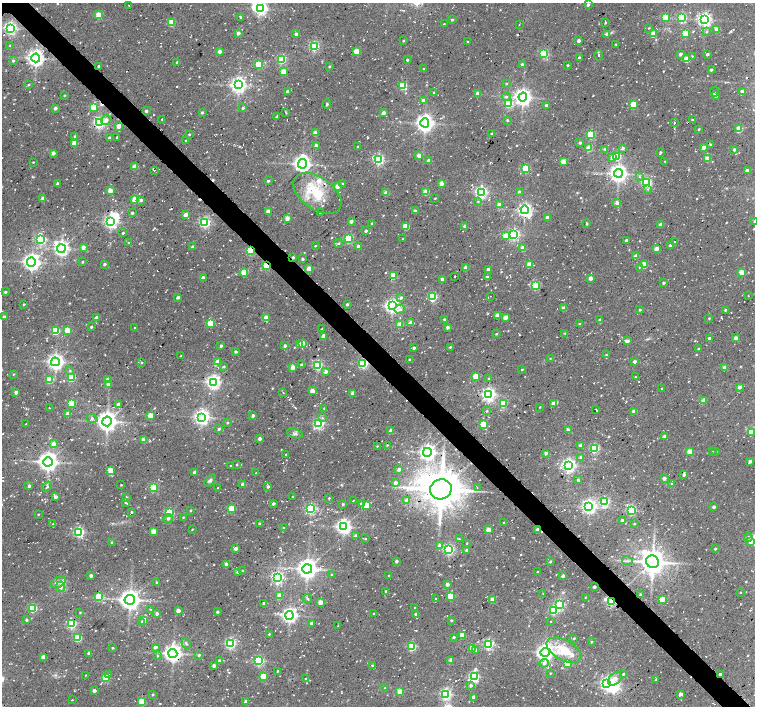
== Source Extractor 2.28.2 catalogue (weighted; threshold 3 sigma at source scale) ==
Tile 6 of 4 x 4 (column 2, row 2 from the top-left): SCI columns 1514-3019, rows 3050-4457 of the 6052 x 6034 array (HDU 1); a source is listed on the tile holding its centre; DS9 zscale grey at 2 x 2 block average (1 PNG px = mean of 2 x 2 image px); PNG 757 x 708 px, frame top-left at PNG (2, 3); each listed source drawn as its Kron ellipse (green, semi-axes under 4 px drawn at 4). Shown black and unused: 4% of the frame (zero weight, under 2 of 3 exposures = <1% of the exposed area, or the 3 px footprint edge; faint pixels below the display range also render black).
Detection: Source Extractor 2.28.2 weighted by HDU 2 'WHT'; one run over the whole footprint, this tile lists its part. Background 0.085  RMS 0.0093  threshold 0.0419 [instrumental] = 3 sigma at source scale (4.5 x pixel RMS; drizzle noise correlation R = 1.50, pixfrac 1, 0.0396/0.0396 arcsec/px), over >= 5 px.
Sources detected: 780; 4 inside a brighter object's white glare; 32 cosmic-ray / hot-pixel residue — neither listed nor drawn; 8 inside a brighter listed object's ellipse — not listed separately; of the other 736, all 500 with FLUX_AUTO >= 1.47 (the completeness limit of this list) listed and drawn (236 fainter detections not listed), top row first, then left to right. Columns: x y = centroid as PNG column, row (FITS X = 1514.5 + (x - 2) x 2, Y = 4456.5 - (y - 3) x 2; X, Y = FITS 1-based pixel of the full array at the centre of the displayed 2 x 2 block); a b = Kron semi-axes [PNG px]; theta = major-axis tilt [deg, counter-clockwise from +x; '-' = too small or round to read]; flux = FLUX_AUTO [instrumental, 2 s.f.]
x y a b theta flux
588 4 3 2 - 6.6
129 5 2 2 - 1.5
261 8 4 3 - 610
99 15 3 3 - 72
240 17 3 2 - 5.6
666 17 3 3 - 96
682 17 3 3 - 220
452 19 2 2 - 3.1
705 20 4 4 - 640
172 22 3 3 - 66
605 22 3 2 - 3
444 24 3 2 - 1.6
519 25 2 2 - 1.6
10 28 4 4 - 540
649 28 3 3 - 1.9
717 29 3 2 - 22
707 31 3 3 - 2.8
238 33 3 3 - 9.5
685 33 3 3 - 90
296 34 3 3 - 8.3
607 34 3 3 - 16
653 34 3 3 - 44
403 41 2 2 - 2.5
579 41 2 2 - 9.8
468 42 3 2 - 2
616 44 3 3 - 2.1
10 46 3 3 - 2
314 46 3 3 - 250
219 51 2 2 - 18
357 52 3 3 - 63
544 54 3 3 - 180
681 54 3 3 - 8.6
707 54 3 2 - 4.2
599 55 5 3 - 3
692 56 3 2 - 1.5
36 58 4 4 - 1100
579 58 2 2 - 6
281 59 3 3 - 200
687 59 3 3 - 49
407 60 3 2 - 3.6
13 61 3 2 - 4
177 62 2 2 - 5.6
259 64 3 3 - 98
522 64 3 2 - 4.8
568 65 2 2 - 3.2
99 66 2 2 - 4.1
329 66 3 2 - 2.8
423 69 3 2 - 1.8
711 70 2 2 - 4.8
283 72 3 3 - 45
506 84 3 2 - 1.7
28 85 3 2 - 1.9
238 85 4 4 - 940
403 85 3 3 - 110
288 91 3 2 - 9.4
742 91 3 2 - 12
434 92 2 2 - 1.9
714 92 5 2 - 3.2
478 94 3 2 - 19
64 95 3 2 - 1.6
716 95 2 2 - 15
506 97 4 3 - 4.3
523 97 4 4 - 1000
423 100 3 3 - 7.7
508 103 3 3 - 190
327 104 5 3 - 3.3
546 105 3 3 - 4.9
633 105 3 3 - 75
94 107 3 3 - 79
55 108 3 3 - 5.6
243 108 2 2 - 5.8
146 111 2 2 - 4.9
202 112 3 2 - 4.2
286 112 3 2 - 2.3
383 113 3 3 - 8.9
276 117 3 2 - 2.9
162 119 2 2 - 2.5
106 120 5 4 - 10
507 120 2 2 - 2.8
693 120 3 2 - 3.6
99 123 4 3 - 440
425 123 4 4 - 1200
674 123 2 2 - 3.1
119 126 3 3 - 18
699 129 2 2 - 2.7
739 129 3 3 - 56
315 133 3 2 - 20
492 133 3 2 - 3.4
189 134 2 2 - 2.6
591 134 3 3 - 150
75 136 3 2 - 3.3
117 137 2 2 - 1.8
109 138 3 2 - 3.1
186 141 2 2 - 3
74 143 3 3 - 39
580 143 2 2 - 5.6
710 144 2 2 - 3
316 146 3 2 - 14
358 146 2 2 - 1.8
703 147 3 2 - 17
589 148 3 3 - 47
623 148 3 3 - 5.8
605 149 3 3 - 4.6
734 149 2 2 - 5.3
660 152 3 3 - 3.7
53 153 2 2 - 12
419 155 2 2 - 21
617 157 3 3 - 120
612 158 3 3 - 12
707 159 3 3 - 33
379 160 3 3 - 330
429 160 3 2 - 11
665 161 3 2 - 1.6
33 162 3 2 - 1.6
563 162 3 3 - 39
302 164 5 4 - 1100
135 167 3 3 - 33
526 168 3 3 - 150
154 170 2 2 - 2.6
747 170 3 2 - 13
618 173 4 4 - 1200
639 177 3 3 - 2.2
268 181 2 2 - 5
646 183 4 3 - 130
57 184 2 2 - 8.1
342 184 2 2 - 2.9
441 184 3 3 - 19
337 186 3 2 - 24
648 189 3 3 - 2.4
110 191 3 3 - 26
426 192 3 3 - 37
481 192 4 3 - 470
519 192 2 2 - 3.6
317 193 27 16 -36 80
386 193 2 2 - 22
435 198 2 2 - 1.7
43 199 3 2 - 20
135 200 3 3 - 61
141 200 3 3 - 4.8
478 201 3 3 - 2
617 203 3 3 - 11
499 205 3 3 - 15
525 210 4 4 - 660
268 211 3 3 - 15
415 211 2 2 - 13
320 212 3 2 - 1.6
132 213 3 3 - 4
185 215 3 3 - 17
547 217 2 2 - 6.8
287 218 3 3 - 20
351 221 2 2 - 11
754 221 2 2 - 2.1
111 222 4 4 - 610
205 223 3 3 - 350
372 224 2 2 - 4.1
587 224 2 2 - 3
661 225 3 2 - 11
406 226 3 3 - 67
465 226 2 2 - 16
366 231 3 3 - 5.1
123 233 3 2 - 3.3
514 235 3 3 - 380
505 236 3 3 - 37
348 238 3 3 - 200
402 239 3 2 - 1.6
41 240 3 3 - 260
626 240 2 2 - 6.7
675 242 2 2 - 2.4
129 243 3 2 - 1.9
338 243 4 3 - 2.8
671 245 2 2 - 9.3
315 246 2 2 - 2.2
359 246 2 2 - 23
83 247 3 3 - 13
192 247 2 2 - 7.5
523 248 3 3 - 21
61 249 4 4 - 750
656 249 3 2 - 28
250 251 3 3 - 160
636 256 3 3 - 16
293 257 2 2 - 5.5
302 259 2 2 - 5
31 262 4 4 - 1000
82 262 2 2 - 2.3
104 264 2 2 - 4.7
529 264 3 3 - 46
267 265 3 2 - 150
644 265 3 3 - 53
639 267 3 3 - 2
466 268 3 3 - 13
309 269 3 3 - 26
488 269 3 2 - 11
244 272 4 3 - 50
741 272 3 3 - 34
393 275 3 3 - 76
455 276 2 2 - 1.5
487 277 3 2 - 5
203 278 3 3 - 12
590 278 3 2 - 16
442 279 3 3 - 12
663 283 2 2 - 4
535 285 3 3 - 200
5 292 2 2 - 3.3
490 296 2 2 - 1.8
748 296 2 2 - 1.5
178 297 3 2 - 6
433 297 3 3 - 190
401 298 3 3 - 5.5
24 304 2 2 - 2.2
347 304 2 2 - 5.3
392 306 4 4 - 710
564 308 2 2 - 15
400 309 5 4 - 5.9
640 310 3 2 - 2.9
725 310 2 2 - 3.6
497 315 3 2 - 20
4 317 3 2 - 6.1
505 317 3 3 - 19
97 318 3 3 - 10
266 318 3 3 - 38
709 318 3 2 - 1.7
444 319 3 2 - 3.3
600 319 3 2 - 3.4
211 323 3 3 - 91
410 323 3 2 - 14
580 324 3 2 - 3.1
399 325 3 3 - 22
91 327 2 2 - 3.6
448 327 3 3 - 7.5
134 328 2 2 - 2.7
322 329 3 2 - 2.7
55 331 4 3 - 110
67 331 3 3 - 55
565 333 3 2 - 1.5
496 334 2 2 - 2.3
323 336 3 3 - 11
709 338 2 2 - 5.3
736 338 2 2 - 14
627 341 3 3 - 14
303 343 3 3 - 30
299 345 3 3 - 20
221 346 2 2 - 5.1
285 346 3 2 - 5.5
450 347 2 2 - 3
414 348 2 2 - 5.9
698 348 2 2 - 2.6
235 352 3 2 - 4.4
606 355 3 3 - 1.8
180 356 2 2 - 1.9
550 358 2 2 - 1.8
410 360 2 2 - 6
634 361 3 3 - 7
55 362 4 4 - 870
218 362 3 3 - 19
141 363 3 2 - 1.8
363 364 3 3 - 280
302 365 3 3 - 4.8
318 365 3 3 - 260
224 367 4 3 - 3.2
293 367 3 2 - 24
725 367 3 2 - 24
522 369 2 2 - 2
70 371 3 3 - 2.2
326 372 3 3 - 7.8
13 374 3 2 - 1.8
476 376 3 3 - 48
635 377 2 2 - 1.8
71 378 3 3 - 100
489 378 3 2 - 2.2
107 379 3 3 - 6.6
49 380 3 3 - 77
213 382 4 4 - 710
108 384 3 2 - 18
739 387 3 3 - 8.8
662 388 3 2 - 2
312 391 3 3 - 28
16 392 3 2 - 12
283 392 2 2 - 1.6
352 393 3 2 - 9.8
489 394 4 4 - 660
704 400 3 2 - 29
72 403 3 3 - 84
553 403 3 3 - 15
118 404 2 2 - 11
503 404 3 3 - 100
540 407 2 2 - 1.5
49 408 2 2 - 2.1
324 408 3 3 - 1.7
596 410 3 2 - 2.4
487 411 3 2 - 2.1
634 411 2 2 - 16
68 414 3 2 - 16
150 415 3 3 - 35
253 416 2 2 - 7.9
202 417 4 4 - 790
92 418 6 3 -18 4.5
322 418 3 2 - 2.7
107 421 5 5 - 1700
227 423 3 2 - 3
319 423 4 3 - 320
26 424 2 2 - 1.5
483 424 3 3 - 83
219 429 3 3 - 3.7
568 430 3 3 - 10
391 431 3 2 - 20
751 432 3 3 - 65
295 434 8 4 -15 6.6
665 436 2 2 - 12
259 439 3 3 - 7.7
143 440 3 3 - 16
53 444 3 3 - 18
387 445 2 2 - 1.5
581 445 4 3 - 10
377 446 2 2 - 1.6
594 448 3 3 - 240
712 451 2 2 - 1.5
427 452 4 4 - 930
690 452 3 3 - 59
716 452 3 2 - 1.9
546 453 4 3 - 4.8
286 454 2 2 - 2.9
581 457 3 3 - 12
750 461 3 2 - 9
48 462 5 4 - 1600
231 465 3 2 - 1.9
237 465 2 2 - 1.7
569 465 4 4 - 650
399 469 3 2 - 9.6
110 470 3 3 - 50
195 472 3 2 - 9.6
256 473 2 2 - 1.7
684 475 3 2 - 6.2
664 478 3 3 - 9.2
210 480 7 4 56 4.9
578 480 4 3 - 3.5
395 483 3 3 - 13
243 484 3 2 - 23
672 484 2 2 - 3.9
121 485 2 2 - 1.7
29 486 3 2 - 6.2
47 487 5 2 - 2.6
153 487 3 3 - 130
268 487 3 2 - 5.8
218 488 3 2 - 1.8
477 488 3 2 - 1.8
441 489 11 10 - 5900
55 497 3 2 - 13
126 497 3 3 - 5.8
292 497 2 2 - 2.5
329 498 2 2 - 2.3
353 500 2 2 - 2.1
407 500 3 3 - 11
125 502 3 2 - 2.2
605 502 3 3 - 250
273 504 3 3 - 5.7
343 504 3 3 - 2.5
361 504 3 3 - 5.8
367 505 3 3 - 57
589 506 4 4 - 700
714 507 2 2 - 6.4
232 509 3 3 - 87
311 509 3 3 - 340
191 510 2 2 - 2
631 510 3 3 - 250
132 512 2 2 - 2
169 513 3 3 - 170
38 514 2 2 - 1.9
183 517 3 2 - 1.8
168 519 5 4 - 5.2
622 520 2 2 - 5.4
504 523 2 2 - 3.3
53 524 3 3 - 2.2
259 524 2 2 - 5.6
634 524 2 2 - 2.3
343 527 4 4 - 780
284 528 2 2 - 3.9
192 529 2 2 - 1.5
488 530 3 2 - 32
538 530 2 2 - 15
153 531 3 3 - 28
79 532 3 3 - 310
356 536 3 3 - 8.2
748 537 4 4 - 6.1
459 538 3 2 - 1.6
365 539 2 2 - 2
112 542 2 2 - 2.9
751 542 3 3 - 9.2
467 543 2 2 - 1.5
440 546 3 3 - 14
235 549 3 2 - 14
449 549 3 3 - 330
715 549 2 2 - 3
467 550 3 2 - 5.8
396 561 2 2 - 5.1
627 561 5 2 - 3
550 562 2 2 - 3.3
653 562 7 6 - 2700
227 565 3 3 - 20
307 569 5 4 - 1700
242 571 2 2 - 2.6
238 572 3 2 - 8.9
537 572 2 2 - 1.5
332 575 3 2 - 3.2
91 576 2 2 - 9.4
389 576 2 2 - 5.4
563 576 3 3 - 7.6
277 577 4 4 - 430
58 582 8 5 25 10
156 582 2 2 - 3.2
447 584 3 3 - 12
60 587 5 5 - 9
594 587 2 2 - 7.1
386 591 3 2 - 3.7
740 592 2 2 - 1.8
543 593 2 2 - 1.5
640 594 2 2 - 3.5
99 596 3 3 - 87
280 596 4 3 - 30
451 596 3 3 - 61
585 597 2 2 - 1.7
307 598 4 3 - 3.1
435 598 3 3 - 1.5
662 599 3 3 - 45
130 600 5 5 - 1800
492 600 3 3 - 26
611 601 4 3 - 310
320 602 3 3 - 31
264 603 2 2 - 5.5
560 604 3 3 - 200
415 607 3 3 - 2.1
33 608 3 3 - 150
150 609 2 2 - 1.7
178 611 3 2 - 15
553 611 3 3 - 210
217 612 3 2 - 3.3
80 613 3 2 - 1.7
157 614 2 2 - 9
374 614 2 2 - 4.5
416 614 2 2 - 9.6
289 615 4 4 - 830
26 620 2 2 - 4.6
451 620 2 2 - 3.4
144 621 3 3 - 35
141 622 3 2 - 6.9
551 622 2 2 - 1.7
311 623 3 3 - 4
72 624 4 3 - 240
338 626 3 2 - 1.8
269 634 3 2 - 1.9
462 635 3 3 - 45
453 637 2 2 - 5.2
77 638 3 3 - 100
574 638 3 2 - 2.2
591 642 2 2 - 2.6
186 644 5 3 - 3.4
230 644 3 3 - 340
488 644 3 3 - 310
155 647 3 2 - 8
412 647 3 3 - 170
112 648 2 2 - 3
472 649 3 3 - 49
564 650 19 10 -29 56
475 651 3 2 - 12
545 652 5 4 - 990
89 653 3 2 - 12
173 653 4 4 - 1200
199 655 3 3 - 3
157 656 3 2 - 1.9
43 657 3 3 - 26
451 660 4 3 - 12
219 661 3 2 - 7.9
259 661 3 3 - 250
544 663 5 4 - 7.8
567 664 3 3 - 72
214 666 2 2 - 13
372 666 3 2 - 5.2
278 671 2 2 - 2.2
550 673 2 2 - 2
623 674 3 2 - 3.1
720 674 2 2 - 6.5
86 675 2 2 - 2
109 675 3 2 - 3.2
263 676 3 3 - 49
474 677 4 3 - 270
106 678 3 3 - 88
306 679 2 2 - 4.3
615 679 8 5 46 18
656 679 3 2 - 2.4
607 683 4 4 - 600
470 686 3 3 - 5.6
385 688 3 2 - 1.8
94 691 2 2 - 12
400 691 3 3 - 36
446 694 3 3 - 350
681 694 3 2 - 10
153 695 3 2 - 2.4
473 697 3 3 - 5.7
72 700 2 2 - 2.6
142 702 3 3 - 81
246 702 2 2 - 12
Overlapping masked pixels (flux is a lower limit): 9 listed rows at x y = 146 111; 250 251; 293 257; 267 265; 363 364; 441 489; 538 530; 611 601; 720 674
Isophote crosses this tile's border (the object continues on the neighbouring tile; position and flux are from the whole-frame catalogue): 2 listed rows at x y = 261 8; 754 221